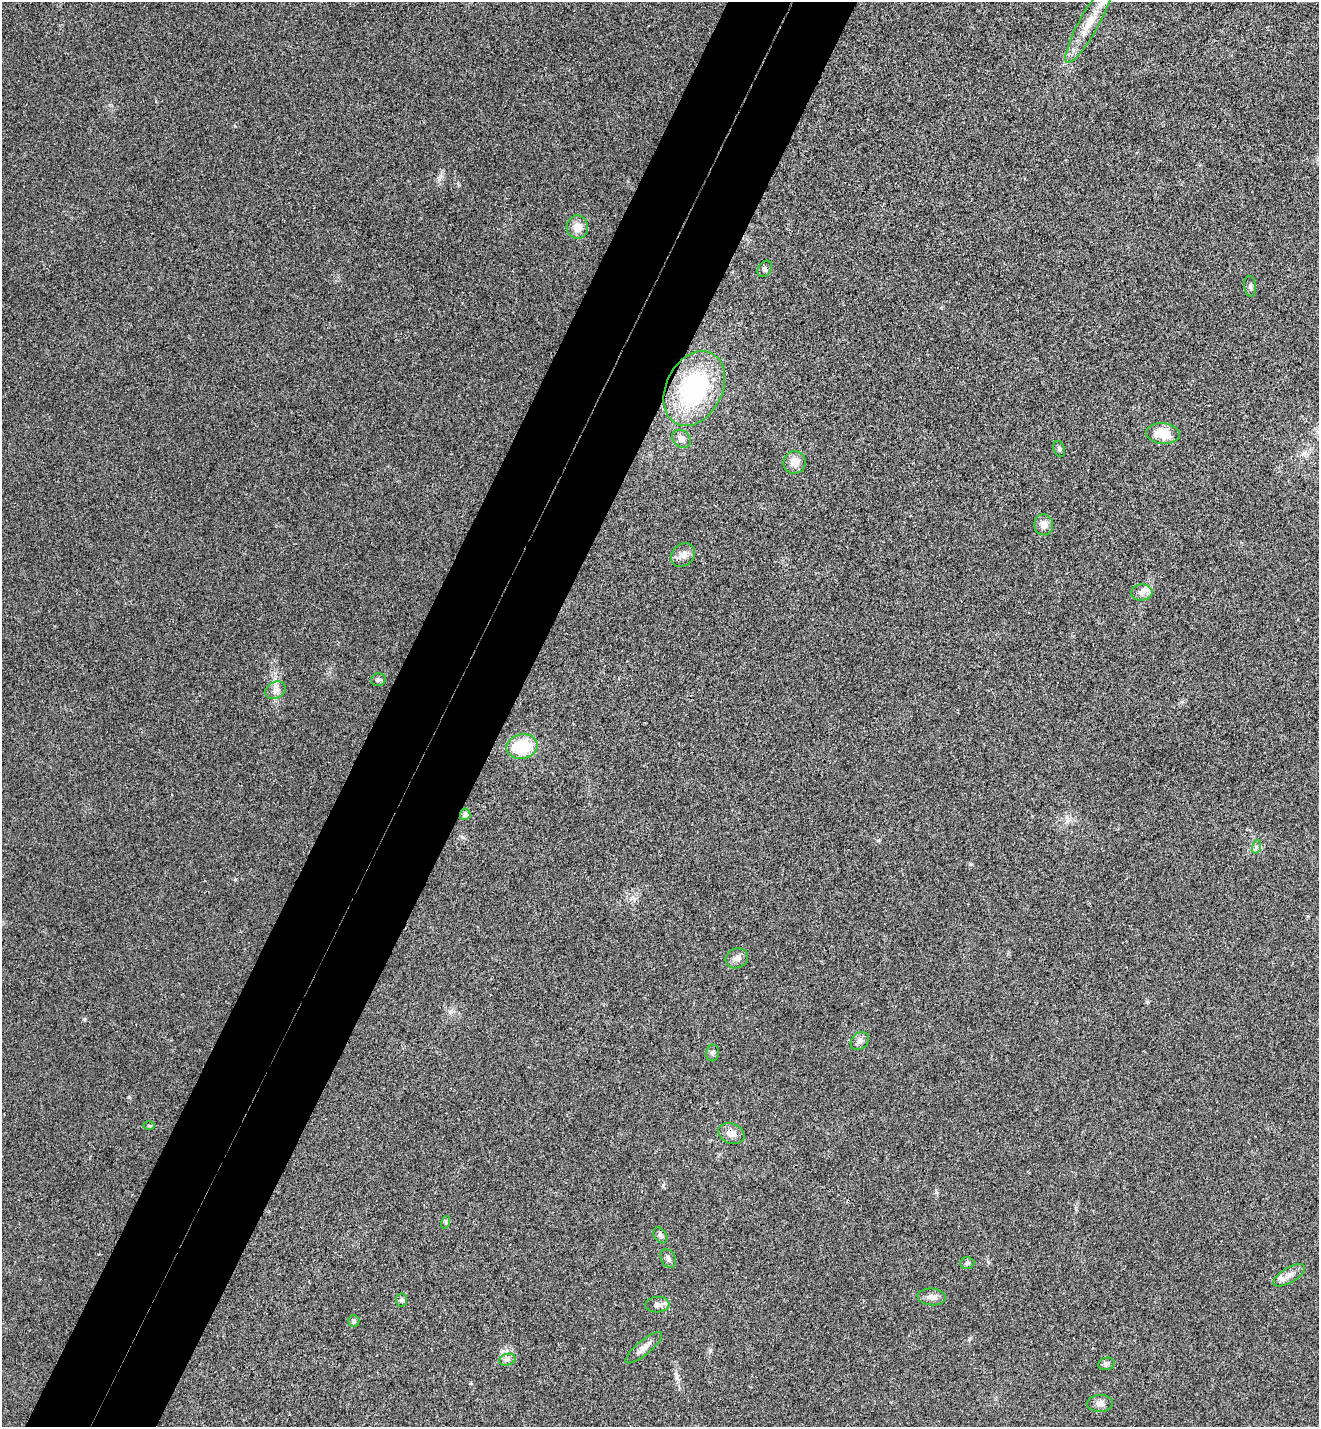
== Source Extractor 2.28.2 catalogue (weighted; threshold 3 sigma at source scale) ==
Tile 7 of 4 x 4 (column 3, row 2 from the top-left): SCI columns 2830-4146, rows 2884-4308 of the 5795 x 5765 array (HDU 1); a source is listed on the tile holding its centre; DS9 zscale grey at full resolution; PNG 1321 x 1429 px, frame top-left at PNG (2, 2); each listed source drawn as its Kron ellipse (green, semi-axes under 4 px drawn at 4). Shown black and unused: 10% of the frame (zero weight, under 3 of 4 exposures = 6% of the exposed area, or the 3 px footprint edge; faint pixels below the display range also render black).
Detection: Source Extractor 2.28.2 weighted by HDU 2 'WHT'; one run over the whole footprint, this tile lists its part. Background 0.0216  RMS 0.0064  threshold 0.0287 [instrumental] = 3 sigma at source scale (4.5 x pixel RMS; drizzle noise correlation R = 1.50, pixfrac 1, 0.05/0.05 arcsec/px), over >= 5 px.
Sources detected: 35; all 35 listed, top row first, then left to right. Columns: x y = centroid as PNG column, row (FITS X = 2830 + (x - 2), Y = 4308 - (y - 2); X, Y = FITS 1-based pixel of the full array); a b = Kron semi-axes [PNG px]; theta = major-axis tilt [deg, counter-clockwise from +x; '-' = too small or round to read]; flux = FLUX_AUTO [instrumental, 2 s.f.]
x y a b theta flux
1089 24 44 9 61 17
577 227 12 10 -85 7
765 269 9 6 58 1.7
1250 286 10 6 -84 1.9
694 388 39 28 63 81
1163 433 17 10 -5 15
681 439 10 8 -40 3.5
1059 449 8 5 -72 1.4
795 462 11 11 - 6.7
1044 525 10 9 - 5
683 555 13 10 42 4.6
1142 592 11 8 5 3.6
378 680 7 6 - 1.5
276 690 10 8 26 3.5
522 746 16 12 12 28
465 814 5 5 - 2.6
1256 847 7 4 72 1.4
737 958 11 10 - 3.5
860 1041 10 8 45 2.9
712 1053 8 6 81 1.6
149 1126 6 4 0 0.8
731 1134 13 10 -20 5.4
446 1222 6 4 73 1
660 1235 8 6 -58 1.8
668 1258 10 7 -62 2.3
967 1263 7 6 - 1.5
1289 1275 18 7 31 4.9
932 1297 14 8 -6 4.4
402 1300 6 5 - 1.7
657 1305 12 8 5 3.2
354 1321 6 5 - 1.3
644 1348 23 7 39 4.9
507 1360 8 5 15 2.1
1106 1364 8 6 15 1.7
1100 1403 13 8 2 3.5
Unlisted compact peaks at least as high as the median listed source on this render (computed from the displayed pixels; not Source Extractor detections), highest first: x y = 439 179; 84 1019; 710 1350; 1308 916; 971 864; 663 1185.